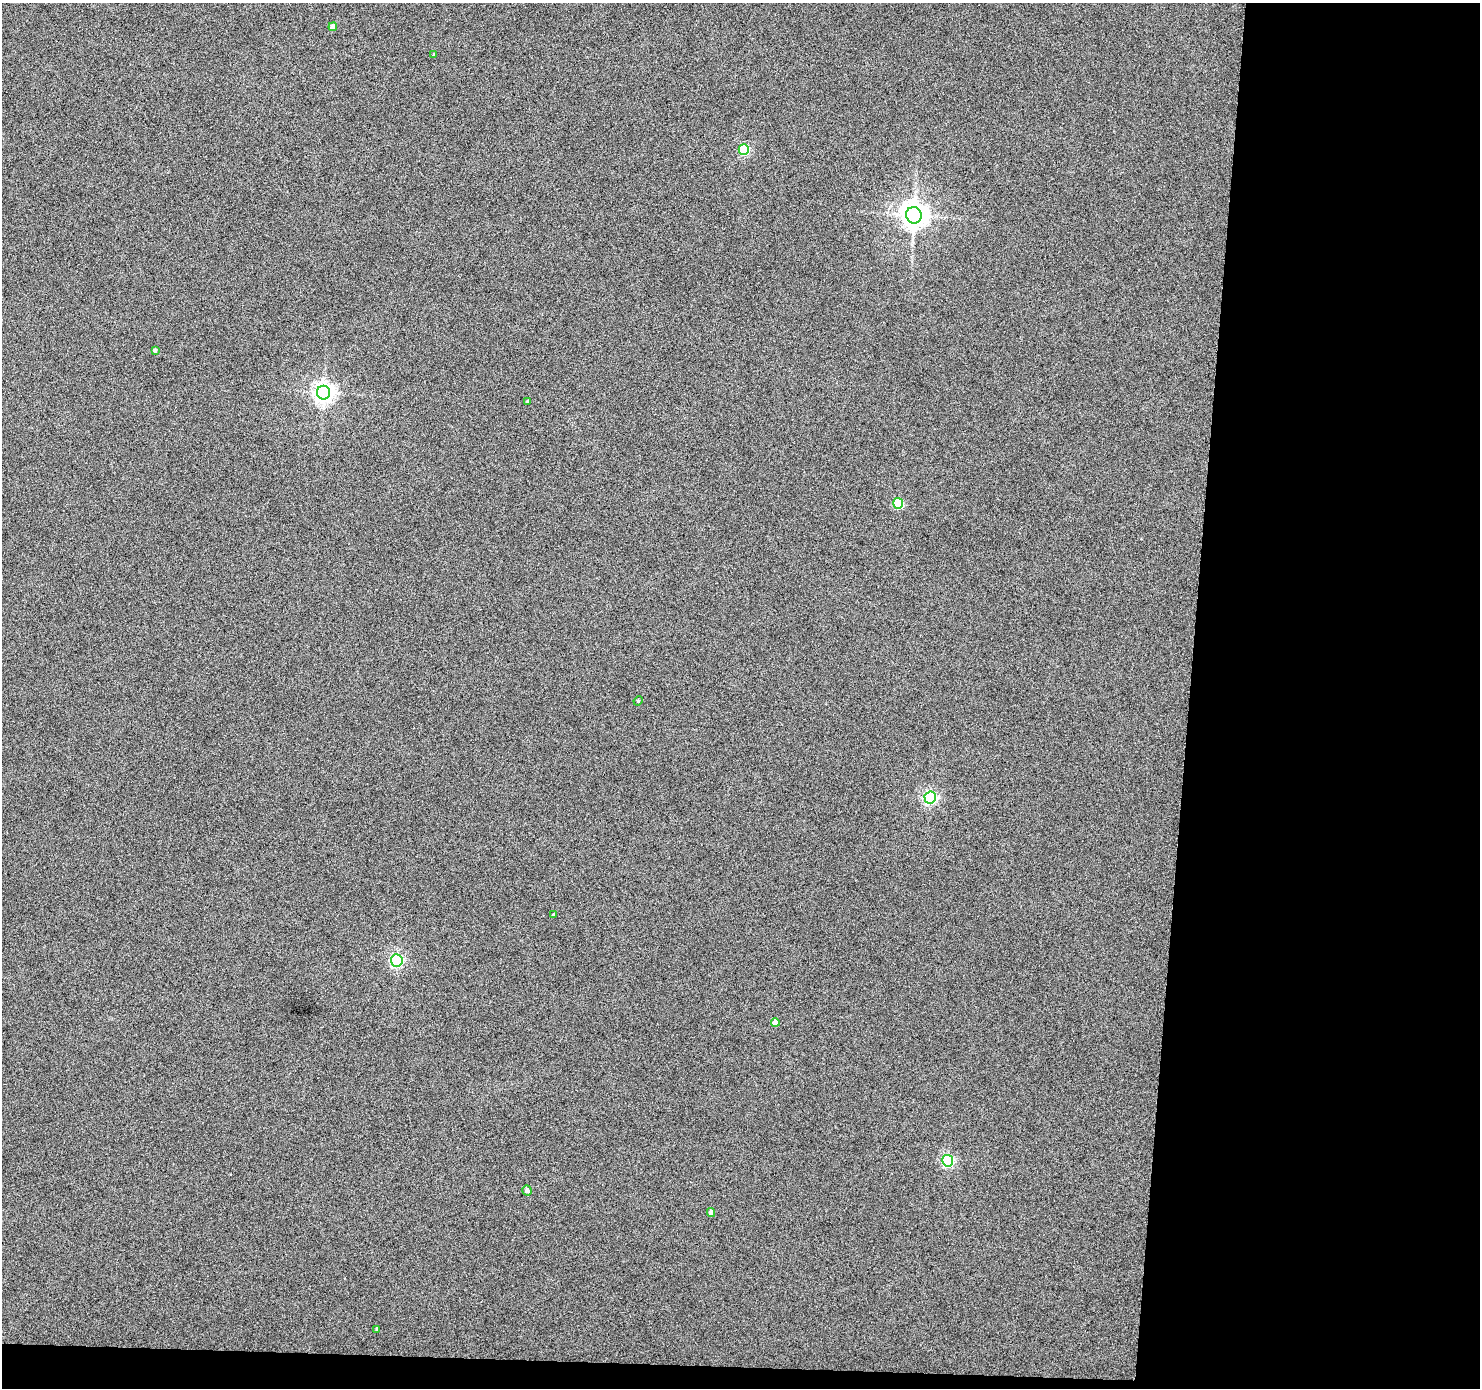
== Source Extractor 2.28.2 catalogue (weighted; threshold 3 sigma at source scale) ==
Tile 9 of 3 x 3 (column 3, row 3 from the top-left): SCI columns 2958-4435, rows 99-1484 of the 4438 x 4453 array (HDU 1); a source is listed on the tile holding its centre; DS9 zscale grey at full resolution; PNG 1482 x 1390 px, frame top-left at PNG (2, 3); each listed source drawn as its Kron ellipse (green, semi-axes under 4 px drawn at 4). Shown black and unused: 21% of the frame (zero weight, under 4 of 8 exposures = <1% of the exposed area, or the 3 px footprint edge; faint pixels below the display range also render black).
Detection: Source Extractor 2.28.2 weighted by HDU 2 'WHT'; one run over the whole footprint, this tile lists its part. Background 0.0187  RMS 0.26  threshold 1.05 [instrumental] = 3 sigma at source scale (4.09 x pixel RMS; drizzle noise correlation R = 1.36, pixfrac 0.8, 0.05/0.05 arcsec/px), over >= 5 px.
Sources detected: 17; all 17 listed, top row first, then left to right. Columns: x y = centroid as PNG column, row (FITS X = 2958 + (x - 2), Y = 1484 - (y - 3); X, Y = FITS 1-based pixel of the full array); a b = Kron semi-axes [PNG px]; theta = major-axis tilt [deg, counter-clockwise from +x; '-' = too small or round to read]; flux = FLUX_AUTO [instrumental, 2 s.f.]
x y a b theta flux
333 27 4 4 - 180
434 55 4 3 - 38
744 149 5 5 - 1900
914 215 8 8 - 27000
155 350 4 3 - 52
323 393 7 6 - 13000
528 401 4 3 - 43
898 503 5 5 - 1200
638 701 5 4 - 23
930 797 6 5 - 4400
554 915 4 3 - 33
397 960 6 6 - 4400
775 1022 4 4 - 220
948 1161 6 5 - 3200
527 1190 5 5 - 90
711 1212 4 4 - 150
377 1329 3 3 - 38